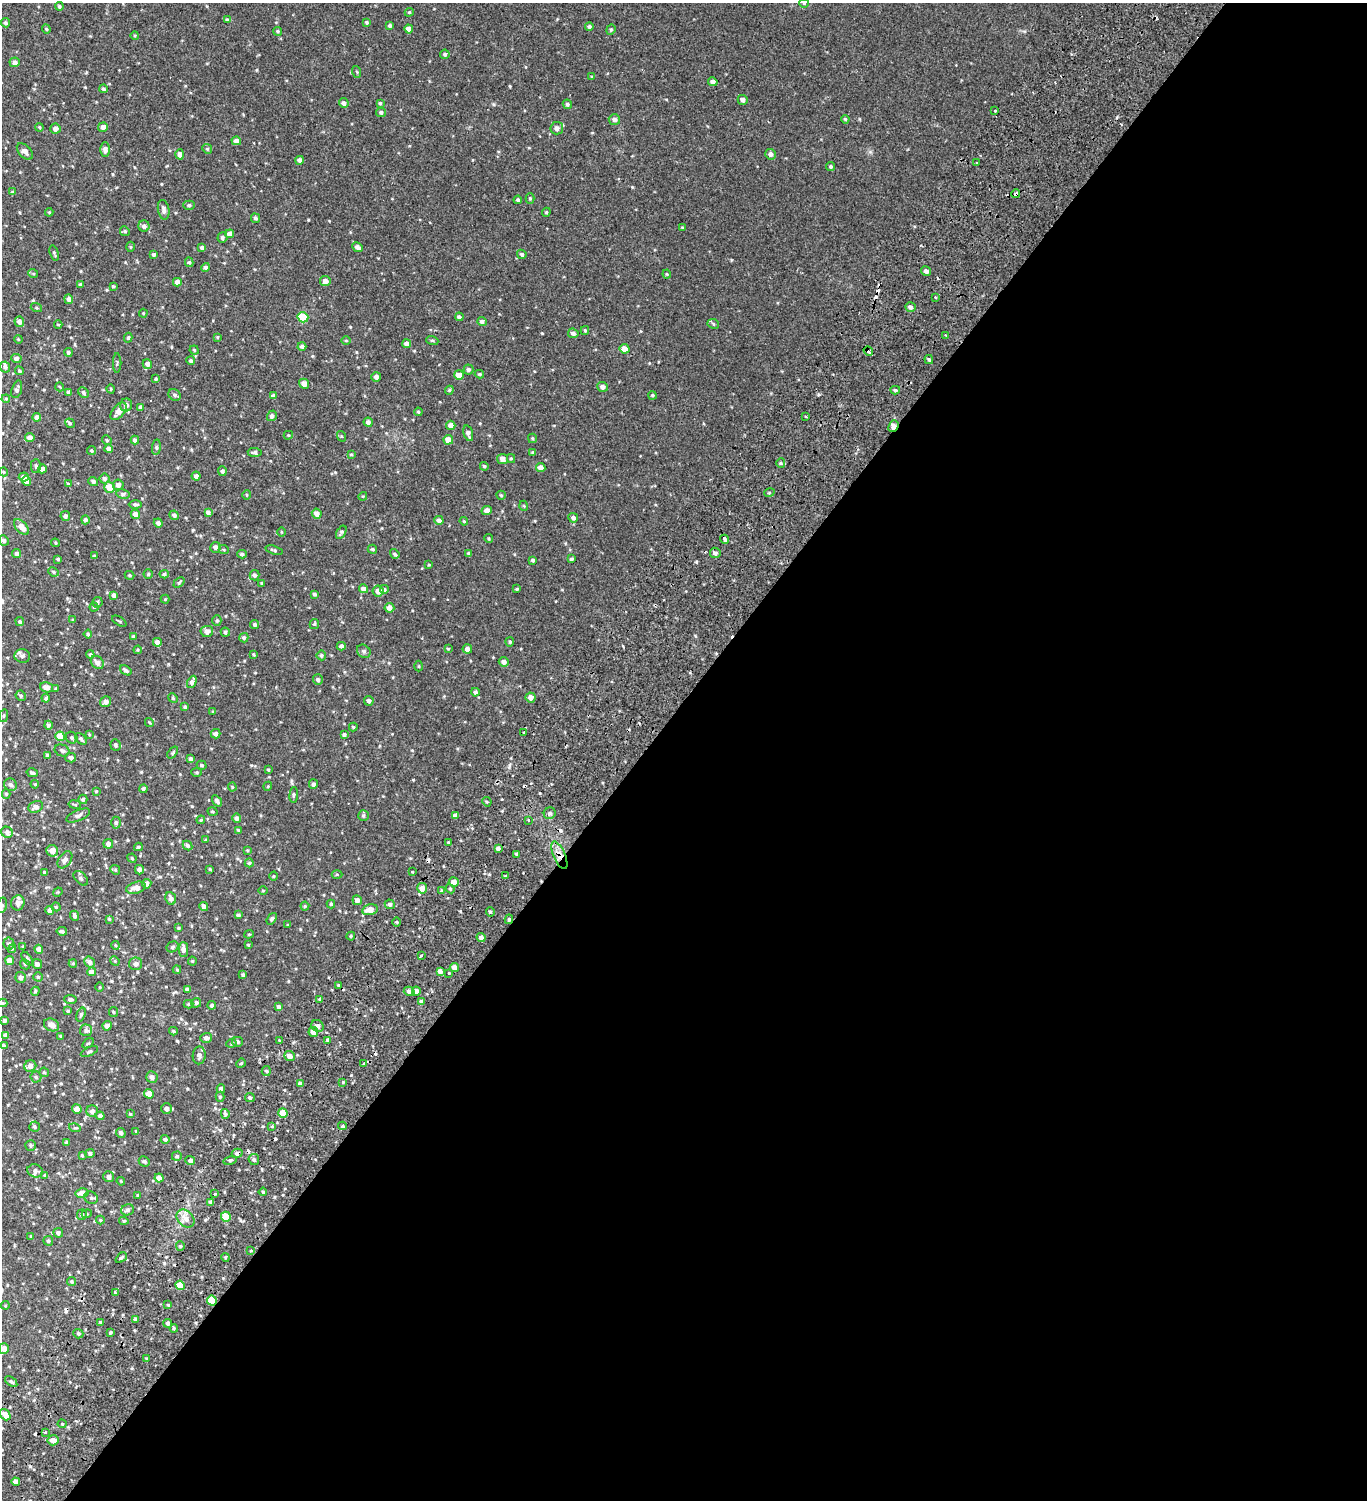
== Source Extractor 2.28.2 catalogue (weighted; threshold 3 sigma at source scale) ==
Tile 12 of 4 x 4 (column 4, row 3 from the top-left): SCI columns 4583-5947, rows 1676-3173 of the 6376 x 6350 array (HDU 1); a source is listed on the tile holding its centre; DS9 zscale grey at full resolution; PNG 1369 x 1502 px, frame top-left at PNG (2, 3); each listed source drawn as its Kron ellipse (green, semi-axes under 4 px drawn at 4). Shown black and unused: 53% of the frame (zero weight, under 2 of 3 exposures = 11% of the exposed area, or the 3 px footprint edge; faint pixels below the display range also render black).
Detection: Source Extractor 2.28.2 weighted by HDU 2 'WHT'; one run over the whole footprint, this tile lists its part. Background 0.0276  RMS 0.0049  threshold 0.022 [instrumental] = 3 sigma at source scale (4.5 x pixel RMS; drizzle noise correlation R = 1.50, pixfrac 1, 0.0396/0.0396 arcsec/px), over >= 5 px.
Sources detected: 560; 19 cosmic-ray / hot-pixel residue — neither listed nor drawn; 5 inside a brighter listed object's ellipse — not listed separately; of the other 536, all 500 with FLUX_AUTO >= 0.377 (the completeness limit of this list) listed and drawn (36 fainter detections not listed), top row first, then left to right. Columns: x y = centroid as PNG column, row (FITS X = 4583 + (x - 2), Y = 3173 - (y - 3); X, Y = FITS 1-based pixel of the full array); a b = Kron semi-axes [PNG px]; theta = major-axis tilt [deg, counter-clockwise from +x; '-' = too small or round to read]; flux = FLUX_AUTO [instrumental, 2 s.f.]
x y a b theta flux
804 3 4 4 - 0.45
59 6 4 4 - 0.69
409 12 4 4 - 0.49
227 20 4 4 - 0.89
367 22 4 3 - 0.63
5 23 4 4 - 0.84
390 25 4 4 - 0.87
589 26 4 4 - 0.92
46 29 5 4 - 0.57
409 29 4 4 - 2.6
611 30 5 4 - 0.6
278 31 4 4 - 0.59
135 36 4 3 - 0.47
445 54 5 4 - 0.97
15 62 5 5 - 1.8
357 72 6 3 -71 0.48
592 77 4 3 - 0.45
713 82 5 4 - 1.7
103 89 4 4 - 0.81
743 100 5 5 - 1.6
344 103 5 4 - 1.4
380 103 4 4 - 0.58
567 104 5 4 - 0.74
995 111 3 3 - 2.6
381 112 5 4 - 0.96
845 119 4 4 - 0.56
614 120 6 5 - 1.7
39 127 4 3 - 0.43
103 127 5 4 - 1.6
55 128 5 5 - 1.9
557 128 6 6 - 2
236 141 5 4 - 2.3
207 149 5 4 - 0.59
105 150 7 5 89 1.6
25 151 10 6 -46 1.8
180 154 5 4 - 1.6
771 154 5 5 - 1.6
300 160 4 4 - 1.6
977 163 2 2 - 0.54
831 167 4 4 - 0.65
12 192 4 3 - 0.49
1015 194 4 3 - 2.2
530 198 5 4 - 0.54
518 200 4 4 - 0.72
189 205 6 4 0 0.87
164 210 10 5 -79 1.4
49 212 4 4 - 0.42
546 212 4 4 - 0.52
255 218 5 4 - 0.86
144 226 5 5 - 1.4
682 227 4 3 - 0.42
125 231 5 4 - 0.57
230 234 4 4 - 2.8
222 237 5 5 - 0.81
131 247 5 3 - 0.42
357 247 5 4 - 1.9
202 248 4 4 - 0.99
54 253 8 3 -74 0.62
522 254 5 4 - 0.75
154 255 4 4 - 0.84
189 262 5 4 - 0.6
205 267 4 4 - 1
926 271 5 4 - 1.3
33 273 5 3 - 0.45
667 274 4 4 - 0.45
325 281 5 5 - 2.2
177 282 4 4 - 2.4
80 284 4 4 - 0.47
113 286 4 4 - 0.47
935 297 3 2 - 0.69
69 299 5 4 - 2
911 307 5 5 - 1.2
36 308 6 4 -20 0.53
143 313 4 4 - 0.42
303 317 5 5 - 16
459 317 4 4 - 1
19 322 5 4 - 2.1
482 322 5 4 - 1.3
713 324 6 4 -26 0.68
58 325 4 3 - 0.39
585 330 4 3 - 0.57
573 333 5 5 - 1.4
946 335 4 3 - 0.43
217 337 4 3 - 0.46
128 338 5 4 - 0.66
18 339 4 3 - 0.39
432 340 6 4 -19 0.51
346 341 5 3 - 0.4
407 344 4 4 - 2.3
302 346 4 4 - 1.2
624 349 5 4 - 3.9
194 350 4 4 - 0.64
868 351 5 3 - 8.2
68 352 4 4 - 0.72
16 359 5 4 - 1.2
929 359 4 4 - 0.8
191 361 4 4 - 0.81
117 363 10 2 90 0.41
147 364 5 4 - 1.6
5 367 5 4 - 1
468 370 5 5 - 1.1
19 371 4 4 - 0.64
479 374 5 3 - 0.62
459 375 5 4 - 4
376 377 5 4 - 1.6
156 379 4 3 - 0.76
304 384 5 4 - 2.8
60 387 5 3 - 0.38
602 387 5 5 - 1.5
17 389 9 5 72 1.4
111 389 4 3 - 0.39
449 390 4 4 - 0.55
895 390 5 4 - 0.74
69 392 4 4 - 1.6
83 393 6 4 -49 0.85
175 395 6 5 - 1
653 395 4 4 - 0.67
273 396 4 3 - 1.2
6 399 4 4 - 0.45
126 405 6 6 - 1.7
141 407 4 4 - 1.5
119 411 10 6 49 3.4
418 412 4 4 - 0.65
272 416 5 5 - 1.4
806 416 3 3 - 1.3
37 417 4 4 - 1.8
368 422 4 4 - 1.6
70 423 5 4 - 0.65
451 425 4 4 - 2.5
893 426 6 5 - 3.7
468 433 8 4 -72 1.5
288 435 5 4 - 0.47
341 436 5 3 - 0.42
30 438 4 4 - 2.3
532 438 5 3 - 0.54
107 440 5 4 - 0.52
135 440 4 4 - 1.4
448 440 5 4 - 4.4
156 447 8 4 83 0.74
109 449 4 4 - 1.5
91 451 4 4 - 0.67
255 452 7 4 -5 1
533 452 4 4 - 0.55
351 454 4 3 - 0.46
511 458 4 4 - 0.56
502 459 5 5 - 2.4
781 463 5 4 - 0.67
36 466 7 5 89 0.92
484 466 4 4 - 0.73
541 467 5 4 - 2.4
42 469 4 4 - 2
222 471 5 4 - 0.99
4 472 4 3 - 0.41
196 476 4 4 - 1.5
24 477 5 4 - 2.3
104 479 5 5 - 1.1
27 481 5 4 - 3.1
93 481 5 4 - 1.1
68 484 3 3 - 0.56
118 485 5 5 - 1.9
110 487 5 5 - 6.6
769 493 5 3 - 0.46
123 494 7 4 -9 0.86
246 495 5 3 - 0.39
501 495 4 4 - 0.59
363 496 4 3 - 0.4
135 504 6 4 -1 0.91
524 506 5 3 - 0.38
487 511 5 4 - 2.1
208 512 4 4 - 1.2
317 513 5 4 - 2.5
135 514 5 4 - 2.3
174 515 5 4 - 1.2
65 516 5 4 - 1.3
573 518 5 4 - 1.2
85 520 4 4 - 1.1
439 520 4 4 - 1.4
464 521 4 4 - 0.4
158 523 4 4 - 1.3
21 527 9 5 -47 3.8
281 532 5 3 - 0.4
341 532 7 4 57 0.86
489 538 4 3 - 0.43
725 539 5 3 - 3.8
4 540 5 5 - 1.3
55 543 4 3 - 0.51
215 547 5 5 - 1.5
372 549 5 4 - 0.77
224 550 5 3 - 0.42
274 550 9 4 -18 0.8
469 553 4 4 - 0.72
715 553 5 5 - 1.5
17 554 4 4 - 1.3
242 554 4 4 - 0.88
395 554 5 4 - 0.69
94 556 3 3 - 0.48
58 559 3 3 - 0.5
571 559 4 3 - 0.69
533 560 4 3 - 0.79
429 565 3 3 - 0.42
53 572 5 4 - 0.67
148 574 4 4 - 0.56
164 574 4 4 - 0.64
130 575 5 4 - 0.55
254 575 5 5 - 1.2
179 583 6 4 40 0.65
262 583 3 3 - 0.4
363 589 5 4 - 2.3
517 589 3 3 - 0.47
384 590 5 5 - 1.2
378 591 5 5 - 2.8
314 594 4 3 - 0.86
114 595 4 4 - 1.7
165 599 4 4 - 0.41
97 602 5 5 - 0.87
94 607 4 4 - 0.62
389 608 5 5 - 2.6
73 620 3 3 - 0.46
119 621 8 2 -31 0.48
217 621 5 4 - 0.76
20 622 5 4 - 0.7
255 624 4 4 - 0.82
314 624 5 4 - 0.48
207 631 6 5 - 2.4
225 632 4 4 - 0.93
88 634 4 4 - 0.56
133 636 4 3 - 0.7
244 638 4 4 - 1
157 642 4 4 - 1.8
510 642 4 4 - 0.54
341 646 4 4 - 1.1
448 649 4 3 - 0.44
467 649 4 4 - 1.8
138 650 4 4 - 0.48
364 651 7 6 - 0.91
253 654 4 3 - 0.42
90 655 4 4 - 0.76
321 655 5 4 - 0.81
22 656 8 6 -14 1.6
97 662 7 6 - 2.5
504 662 5 4 - 1.8
419 666 5 3 - 0.38
126 670 6 4 -35 1.1
318 680 5 5 - 0.93
192 682 6 4 65 1.8
47 687 6 5 - 2.5
56 689 4 3 - 0.62
475 692 4 4 - 0.98
21 696 5 4 - 0.7
531 697 5 5 - 2.5
46 698 4 3 - 0.89
173 698 5 4 - 0.55
106 701 6 5 - 1.9
369 701 5 5 - 1.1
185 707 4 3 - 0.91
213 712 4 3 - 0.52
4 716 6 3 81 0.47
149 722 5 3 - 0.4
48 725 4 4 - 0.97
353 727 4 4 - 0.57
524 732 3 3 - 1.6
89 734 4 3 - 0.38
215 734 5 4 - 1.3
344 735 4 4 - 1
60 736 5 4 - 5.9
72 738 6 5 - 0.82
81 739 7 4 -46 1
116 745 6 5 - 0.99
62 750 7 6 - 1.3
173 753 7 4 53 0.62
48 755 4 3 - 1
71 758 5 4 - 1.3
191 759 4 4 - 1.2
202 765 5 4 - 0.67
268 770 3 2 - 0.51
197 772 5 4 - 0.51
32 773 6 4 -13 0.87
35 784 4 3 - 0.43
313 784 5 4 - 1.2
10 785 7 6 - 1.4
268 786 4 3 - 0.41
232 787 4 4 - 0.4
143 789 4 3 - 0.94
96 791 3 3 - 0.42
6 794 5 4 - 0.54
294 795 8 3 85 0.66
83 799 5 4 - 0.82
217 801 6 4 -56 1
487 802 5 4 - 0.54
75 804 6 3 -9 0.47
36 807 7 5 26 2.2
212 811 5 4 - 0.5
550 813 6 5 - 1.1
78 815 12 5 24 1.5
363 815 5 5 - 0.79
455 816 4 4 - 2.4
237 818 4 4 - 1.3
201 820 4 3 - 0.49
528 820 4 3 - 0.47
116 823 6 5 - 0.81
238 830 3 3 - 0.45
7 832 6 5 - 1.5
206 840 3 3 - 0.58
448 842 4 4 - 0.57
108 844 5 4 - 1.8
188 846 5 4 - 0.84
138 847 4 3 - 0.54
498 848 4 3 - 1.3
247 850 4 3 - 0.42
52 851 6 5 - 4
516 854 4 3 - 0.66
559 855 15 6 -67 3.5
132 858 5 4 - 0.5
65 860 9 6 55 1.7
249 863 4 4 - 0.63
210 869 3 2 - 0.42
115 870 5 4 - 0.52
139 870 4 4 - 1.7
412 872 3 3 - 1.7
45 873 4 3 - 1.2
337 874 5 3 - 0.45
274 876 4 3 - 0.38
505 876 4 3 - 0.42
81 878 8 5 -45 0.99
454 882 5 4 - 3.2
147 884 5 4 - 1.4
136 888 10 5 15 3.3
422 888 5 5 - 2.8
450 889 5 4 - 0.57
263 890 5 3 - 0.4
442 891 4 4 - 0.88
58 892 5 4 - 0.41
171 898 6 5 - 1.6
357 900 5 4 - 1.7
18 903 7 6 - 1.7
331 904 4 4 - 0.74
390 904 5 5 - 1.4
2 905 8 5 75 0.92
305 906 4 4 - 0.56
56 907 4 4 - 0.55
204 907 4 4 - 2.5
50 910 4 4 - 2.7
370 910 8 5 13 3.8
490 912 5 4 - 0.68
238 915 4 3 - 0.97
75 916 5 4 - 1.3
109 919 3 3 - 0.47
272 919 6 4 53 0.87
509 919 5 3 - 0.8
397 922 5 3 - 0.49
288 925 3 3 - 0.41
178 928 4 3 - 0.5
62 931 5 3 - 0.92
249 934 5 4 - 0.51
351 936 4 4 - 0.51
481 937 5 4 - 1.8
9 943 6 5 - 0.9
115 945 4 3 - 0.42
248 945 3 3 - 0.39
23 946 3 3 - 0.45
172 947 6 5 - 0.83
12 949 4 3 - 0.44
39 949 4 4 - 2.8
183 949 7 5 -89 2.2
421 956 3 3 - 2
27 959 8 4 -51 0.71
10 960 4 4 - 3.6
115 961 5 4 - 0.45
192 961 4 4 - 0.46
90 962 6 5 - 1.5
73 963 4 4 - 0.54
25 964 5 4 - 0.58
37 964 5 4 - 1.4
136 964 6 6 - 1.8
454 967 4 4 - 2.3
177 970 4 4 - 0.51
440 971 4 4 - 2
91 972 4 4 - 2
449 973 3 3 - 1.5
243 975 4 3 - 0.9
21 977 5 5 - 1.3
38 977 4 4 - 0.56
338 985 3 3 - 1.1
100 987 5 3 - 0.39
187 989 4 4 - 1.3
35 991 4 4 - 0.47
409 991 5 4 - 1.6
416 991 4 4 - 1.8
70 999 6 4 -6 1
320 999 4 4 - 0.83
421 1001 4 4 - 1.3
2 1003 5 4 - 0.46
196 1003 5 5 - 0.94
188 1004 5 4 - 0.51
212 1005 4 4 - 1.4
279 1007 4 4 - 1.2
68 1011 4 4 - 0.59
113 1012 5 4 - 0.52
81 1014 7 4 70 0.8
4 1020 3 3 - 0.97
52 1025 8 6 -25 2.7
107 1026 4 4 - 1.9
317 1026 7 5 -34 1.8
86 1030 6 6 - 1.1
173 1031 4 3 - 0.53
313 1032 5 4 - 3.2
5 1035 4 3 - 1.5
60 1036 3 3 - 0.44
206 1038 6 5 - 1.5
280 1040 3 2 - 0.53
328 1040 4 3 - 0.66
237 1042 5 5 - 1
88 1043 6 3 35 0.48
231 1043 5 4 - 0.57
3 1045 4 4 - 0.93
89 1051 9 4 25 0.68
199 1055 9 6 88 1.9
289 1056 5 5 - 3.1
241 1063 5 4 - 0.54
363 1064 3 3 - 1.2
30 1066 6 5 - 2.7
266 1071 5 4 - 0.66
44 1072 5 4 - 0.67
36 1077 5 5 - 0.69
152 1077 6 5 - 1.7
343 1082 3 3 - 0.42
301 1084 4 4 - 2.1
221 1089 4 4 - 1.1
149 1094 5 4 - 3.9
220 1097 5 4 - 0.64
250 1098 5 4 - 1.1
77 1109 5 4 - 2.7
166 1109 5 5 - 1.8
92 1111 6 5 - 1.6
283 1113 5 4 - 7.1
130 1114 4 3 - 0.43
225 1114 5 4 - 1.1
100 1116 4 4 - 1.5
272 1126 4 4 - 0.52
342 1126 4 4 - 0.69
35 1127 5 5 - 0.81
75 1128 6 3 -16 0.5
136 1131 4 4 - 0.49
121 1133 5 4 - 0.99
165 1139 4 4 - 0.86
66 1142 3 3 - 0.92
31 1145 5 5 - 0.76
90 1153 4 4 - 0.97
237 1153 5 4 - 1.5
82 1155 4 3 - 0.54
177 1156 5 4 - 0.83
254 1159 5 5 - 1.1
190 1160 5 4 - 1.5
230 1160 7 3 12 0.65
144 1161 6 5 - 0.83
35 1171 8 6 -15 1.5
44 1175 4 4 - 0.43
109 1177 5 5 - 1.8
159 1178 4 4 - 2.8
121 1181 4 3 - 0.43
263 1192 4 4 - 0.69
82 1193 6 5 - 3.1
215 1194 3 3 - 0.66
138 1195 3 3 - 0.41
91 1198 7 6 - 0.96
211 1202 4 4 - 1.1
127 1210 6 5 - 1.1
87 1214 5 4 - 0.57
82 1215 5 5 - 1.1
226 1217 5 5 - 7.6
186 1219 10 7 -45 2.5
100 1220 4 4 - 0.4
124 1221 4 4 - 0.67
58 1233 5 4 - 1.2
31 1236 4 3 - 0.46
48 1241 5 4 - 0.68
180 1246 4 4 - 0.58
251 1251 4 2 - 0.4
225 1257 4 3 - 0.48
121 1258 6 3 40 0.74
72 1282 4 4 - 0.54
180 1285 5 4 - 5.6
115 1293 3 3 - 1.5
212 1300 5 5 - 9
5 1305 4 3 - 0.42
168 1305 4 3 - 0.39
136 1319 4 4 - 1.3
100 1322 4 3 - 0.58
168 1323 4 4 - 1
174 1328 4 4 - 0.61
110 1332 3 3 - 0.63
78 1334 5 4 - 0.69
4 1348 5 5 - 2.5
146 1358 4 3 - 0.39
11 1382 7 4 -37 0.86
5 1415 6 4 -51 3.5
62 1424 4 4 - 0.52
45 1432 3 3 - 0.82
53 1440 5 5 - 3.9
16 1482 4 4 - 2.3
Overlapping masked pixels (flux is a lower limit): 7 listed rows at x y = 1015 194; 868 351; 893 426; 725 539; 559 855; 237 1153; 212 1300
Isophote crosses this tile's border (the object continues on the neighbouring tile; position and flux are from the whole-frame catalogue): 5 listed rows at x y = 804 3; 2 905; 2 1003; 3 1045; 4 1348
Unlisted compact peaks at least as high as the median listed source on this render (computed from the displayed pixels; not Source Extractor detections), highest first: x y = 696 562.